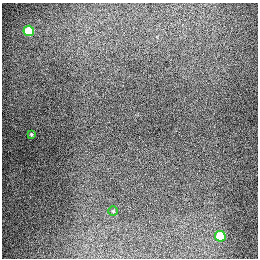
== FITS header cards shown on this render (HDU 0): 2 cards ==
NAXIS1  =                  256
NAXIS2  =                  256

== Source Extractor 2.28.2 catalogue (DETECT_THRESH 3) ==
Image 256 x 256 px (HDU 0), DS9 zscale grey, 1 PNG px = 1 image px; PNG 260 x 260 px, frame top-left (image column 1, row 256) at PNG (2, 3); each listed source drawn as its Kron ellipse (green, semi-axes under 4 px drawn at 4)
Background 1270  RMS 26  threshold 78.7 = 3 sigma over >= 5 px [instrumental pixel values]
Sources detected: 4; all 4 listed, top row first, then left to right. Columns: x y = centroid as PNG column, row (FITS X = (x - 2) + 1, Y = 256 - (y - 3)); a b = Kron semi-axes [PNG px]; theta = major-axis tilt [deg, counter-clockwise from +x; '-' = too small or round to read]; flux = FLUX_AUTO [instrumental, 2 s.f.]
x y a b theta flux
29 31 5 5 - 89000
31 135 3 3 - 2100
113 211 5 5 - 2000
220 236 5 5 - 69000